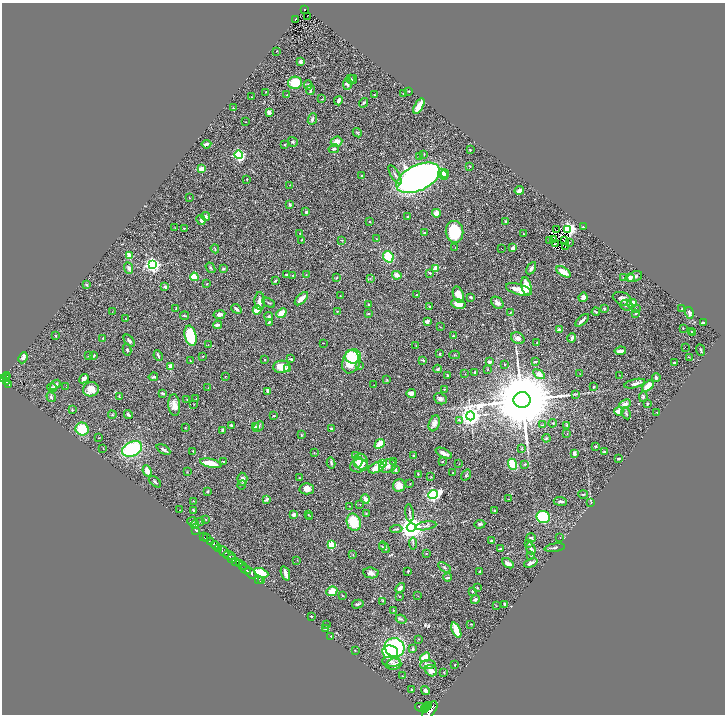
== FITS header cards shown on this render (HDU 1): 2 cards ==
NAXIS1  =                 1446
NAXIS2  =                 1424

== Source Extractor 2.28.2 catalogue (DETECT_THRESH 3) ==
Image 1446 x 1424 px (HDU 1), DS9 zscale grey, zoomed out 1/2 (1 PNG px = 2 x 2 image px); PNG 727 x 716 px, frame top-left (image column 2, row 1423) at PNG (2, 3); each listed source drawn as its Kron ellipse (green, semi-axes under 4 px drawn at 4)
Background 0.605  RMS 0.029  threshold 0.0857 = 3 sigma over >= 5 px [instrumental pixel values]
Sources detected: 441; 41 cannot appear on this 1/2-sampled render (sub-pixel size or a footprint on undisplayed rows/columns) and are neither listed nor drawn; the other 400 listed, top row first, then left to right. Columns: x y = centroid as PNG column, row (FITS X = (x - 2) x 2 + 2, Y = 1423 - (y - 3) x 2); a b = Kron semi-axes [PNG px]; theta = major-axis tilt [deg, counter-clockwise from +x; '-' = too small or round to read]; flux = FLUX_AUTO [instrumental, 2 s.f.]
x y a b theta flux
305 9 3 3 - 97
307 16 2 1 - 6.4
296 19 3 1 - 5.3
276 51 2 1 - 2.5
301 62 3 3 - 20
350 79 4 3 - 9.1
352 80 5 2 - 8
295 83 7 6 - 120
347 84 6 4 89 21
308 85 4 3 - 12
310 90 5 3 - 9.9
409 91 2 2 - 3.2
266 92 2 1 - 1.5
374 94 2 1 - 2.7
403 94 3 3 - 3.4
287 95 4 2 - 5.8
252 97 3 2 - 3.2
322 99 3 2 - 2.4
338 101 5 3 - 21
364 103 5 3 - 7.9
419 106 8 3 61 100
234 108 4 3 - 5.1
269 112 2 2 - 71
312 119 6 3 68 11
246 122 2 2 - 1.9
357 133 5 4 - 6.4
293 142 5 4 - 8.6
337 142 6 5 - 34
206 144 5 2 - 14
285 145 2 2 - 5.4
334 149 5 3 - 9.2
470 150 2 2 - 6
424 154 3 2 - 3.7
238 155 4 3 - 700
419 156 3 2 - 3.2
470 166 3 2 - 2.3
202 169 4 3 - 50
445 173 4 3 - 28
443 174 6 3 -64 28
395 175 11 3 -59 11
362 176 3 2 - 7.2
418 178 23 12 26 3400
247 179 2 2 - 3.2
290 185 2 1 - 1.5
519 190 4 3 - 18
189 198 2 2 - 2.7
290 205 4 2 - 9
306 212 4 3 - 7.4
436 213 4 4 - 37
408 216 2 2 - 10
206 217 4 3 - 11
201 220 5 4 - 13
370 222 2 2 - 5.6
505 222 3 2 - 6.5
583 226 2 1 - 43
175 228 2 2 - 1.7
184 228 2 2 - 3.8
568 229 3 3 - 1500
557 230 2 1 - 0.099
424 232 3 2 - 4.3
455 232 11 8 -82 240
300 233 2 1 - 2.8
523 234 2 1 - 2.5
376 239 2 2 - 2.1
301 240 2 2 - 3
342 240 4 2 - 2.4
549 240 2 1 - 2.5
553 240 3 1 - 2.7
565 241 2 1 - 1.4
570 242 2 1 - 1.4
556 243 2 1 - 1.5
565 247 2 1 - 1.1
455 248 2 2 - 1.9
513 248 3 3 - 34
215 249 4 2 - 3.6
502 249 2 1 - 1.4
130 256 3 2 - 150
388 257 6 5 - 160
153 265 4 4 - 1700
129 268 6 4 -67 16
210 268 6 3 -54 6.8
436 268 2 2 - 110
531 268 7 3 60 14
223 269 3 2 - 6.6
563 272 8 3 -31 80
430 273 3 3 - 5.7
286 275 3 2 - 6.2
306 275 2 1 - 1.6
397 275 4 3 - 42
293 276 2 2 - 5.1
194 277 4 3 - 140
623 277 4 2 - 3.8
634 277 8 5 23 22
337 278 3 2 - 3
370 278 3 2 - 3.9
630 278 4 4 - 28
275 281 3 2 - 5.3
207 284 2 2 - 3.8
86 285 4 3 - 5.5
526 286 9 5 -79 94
165 287 4 3 - 13
519 289 13 5 -16 110
417 295 3 2 - 2.8
458 295 8 5 -70 52
340 296 2 1 - 1.3
471 297 3 2 - 7.5
583 297 5 3 - 36
301 299 8 3 46 41
622 299 10 6 -23 25
260 301 9 5 -88 34
269 303 7 2 -28 5.5
497 303 7 5 -40 22
632 303 5 4 - 72
458 304 7 4 -9 62
369 305 3 2 - 6.8
626 305 6 5 - 20
430 307 3 2 - 12
176 308 4 2 - 2.5
604 308 3 2 - 5.1
236 309 5 2 - 14
636 309 2 2 - 2.1
682 309 2 1 - 1.7
257 310 4 4 - 100
337 311 3 2 - 3.4
112 312 2 2 - 1.8
596 312 4 2 - 5.2
281 313 5 4 - 71
510 313 4 3 - 5.6
636 313 2 2 - 6.4
689 313 6 3 -73 14
368 314 4 3 - 6
219 315 6 3 9 20
184 316 4 2 - 6.5
269 316 4 4 - 8.6
126 319 3 2 - 2.6
582 320 8 3 42 18
427 321 3 3 - 17
269 322 3 2 - 7.6
703 323 4 3 - 6.4
217 325 4 3 - 21
440 327 3 2 - 2.6
683 328 2 2 - 2.3
559 330 3 3 - 18
691 331 2 1 - 1.8
693 332 2 2 - 2.2
55 336 2 2 - 5.4
191 336 10 5 -77 270
453 336 2 2 - 3.1
103 338 3 2 - 4.3
518 338 7 5 -29 26
572 338 4 3 - 15
129 341 7 3 -48 10
537 342 3 2 - 3.5
324 343 2 1 - 2
208 345 2 2 - 2.9
416 346 3 2 - 2.1
685 347 2 1 - 4.7
127 350 6 3 -79 9.6
701 350 6 2 -68 5.9
620 351 6 2 7 26
440 354 4 2 - 3.7
158 355 5 2 - 9.7
455 355 5 2 - 3.7
88 356 3 2 - 2.9
94 356 4 2 - 5.8
203 356 3 2 - 4.4
352 357 7 6 - 90
689 357 4 2 - 2.4
23 358 6 4 65 10
291 359 4 2 - 5.5
265 360 3 2 - 3.3
423 360 3 2 - 7.3
190 361 3 2 - 3.4
352 361 12 8 66 230
489 362 3 2 - 18
535 362 4 2 - 4.3
674 363 2 2 - 6.6
504 364 3 2 - 3.1
170 366 3 3 - 46
359 366 3 2 - 3.5
282 367 8 6 3 87
287 369 2 2 - 48
438 369 4 3 - 7.5
487 369 3 2 - 2.4
475 372 3 2 - 8.1
465 374 3 2 - 1.9
539 374 6 4 -34 35
580 374 3 2 - 1.7
447 375 3 2 - 5.5
619 375 2 2 - 1.8
6 376 4 3 - 320
225 376 2 2 - 1.7
153 377 5 2 - 8.6
656 377 4 3 - 9.8
6 378 4 1 - 240
3 379 3 2 - 430
84 379 5 3 - 22
387 380 3 2 - 4.2
6 382 4 2 - 160
9 384 3 2 - 140
635 384 10 3 14 26
55 385 6 3 41 17
374 385 2 2 - 1.7
648 386 7 3 40 80
52 387 5 3 - 8.4
66 387 2 1 - 1.2
593 387 3 2 - 5
208 388 3 2 - 2.5
91 389 8 7 - 60
444 389 2 2 - 6.3
268 391 4 3 - 22
163 393 3 2 - 10
411 393 5 3 - 32
576 394 4 2 - 4.7
119 396 3 2 - 2.7
51 397 5 3 - 9.9
643 397 5 3 - 7.1
196 399 3 2 - 2.9
440 399 7 5 -24 18
187 400 3 1 - 2
522 400 8 8 - 80000
194 404 2 2 - 1.7
625 404 6 4 27 18
647 404 4 2 - 5.2
174 405 11 6 -85 42
72 410 2 2 - 6
619 411 5 4 - 46
657 412 2 2 - 7.9
626 413 6 3 -63 7.1
112 415 4 2 - 4.2
128 415 5 3 - 11
274 416 3 2 - 6.3
470 416 4 4 - 4000
459 420 4 3 - 6.8
434 423 8 5 70 31
552 423 4 3 - 5.2
231 425 3 3 - 5.7
542 425 3 2 - 4.2
567 425 3 2 - 2.6
255 427 4 4 - 7.8
258 427 6 4 42 15
185 428 2 2 - 2.7
82 429 7 6 - 150
332 429 3 2 - 10
222 430 3 2 - 6.8
567 434 3 2 - 3.2
301 435 3 2 - 5.3
98 438 2 1 - 1.6
546 438 4 4 - 6.8
380 444 5 3 - 88
596 446 3 2 - 9.5
103 448 2 2 - 2.3
522 448 4 2 - 3.2
132 449 10 7 24 560
163 450 7 3 -29 14
193 451 3 2 - 2.8
604 452 4 3 - 6.2
314 453 3 2 - 2.4
444 453 9 3 -25 22
574 453 3 3 - 19
355 456 3 2 - 32
413 456 2 2 - 22
618 459 3 2 - 6
223 461 3 2 - 5.2
358 462 5 4 - 29
361 462 8 7 - 56
393 462 2 1 - 2.7
442 462 2 2 - 4.7
211 463 11 4 -12 92
331 463 5 3 - 11
382 463 3 3 - 300
459 464 3 2 - 2
513 464 6 3 -68 200
525 464 3 2 - 3.8
359 466 9 6 12 26
388 466 9 6 20 22
376 468 8 5 24 76
395 469 4 3 - 8.2
147 471 6 3 -66 34
187 472 3 2 - 2.7
453 472 2 2 - 1.8
418 474 2 2 - 2.4
466 475 6 4 56 8.3
431 477 3 2 - 2.6
299 478 4 2 - 4.6
242 479 6 5 - 21
155 482 7 3 -40 8.3
410 484 2 2 - 1.8
242 485 5 2 - 4.6
399 486 6 6 - 43
307 489 7 6 - 42
207 491 3 3 - 6.1
583 494 5 2 - 4.8
433 495 5 4 - 1200
267 499 4 3 - 12
365 499 5 4 - 26
508 499 3 2 - 2.2
193 501 3 2 - 2.6
560 501 6 3 -8 10
591 502 3 2 - 3.4
360 504 2 2 - 1.8
350 506 2 2 - 2.1
180 510 2 1 - 1.9
193 510 4 2 - 6.4
494 510 2 2 - 7.1
409 513 9 2 -82 7.9
308 514 2 2 - 2.4
366 514 3 3 - 3.5
293 515 2 2 - 58
310 517 4 2 - 4.6
543 517 7 6 - 490
205 519 3 2 - 2.5
192 521 5 3 - 9.2
200 521 3 2 - 3.3
354 522 9 7 -69 140
480 524 5 3 - 10
195 525 4 2 - 3.1
426 526 10 3 9 11
411 527 4 4 - 6000
396 529 6 2 6 6.4
196 530 3 2 - 29
203 537 3 1 - 48
207 537 3 1 - 4.1
560 537 2 2 - 1.7
531 538 5 3 - 6.9
491 541 3 2 - 11
211 542 4 3 - 250
413 543 6 3 -83 8
529 544 3 3 - 3.1
216 545 5 3 - 1000
331 545 3 3 - 250
382 546 3 2 - 3.5
384 547 6 2 -52 5.4
219 548 2 1 - 400
531 548 6 4 -71 13
555 548 10 3 9 9.9
500 549 4 2 - 9
224 552 6 3 -48 2200
426 554 3 2 - 3.8
229 555 6 3 -19 860
353 555 2 2 - 2.6
531 556 3 3 - 4.7
232 559 4 1 - 270
297 560 2 1 - 1.5
236 562 4 3 - 440
240 563 4 3 - 590
508 563 6 3 -30 19
531 563 7 3 24 18
243 565 4 2 - 210
444 567 7 3 -32 10
246 569 6 2 -37 1000
408 571 2 2 - 4.1
480 571 2 2 - 8.1
251 573 6 2 -43 1600
261 573 7 4 -23 120
285 573 7 2 -71 27
371 573 7 5 -9 22
448 577 4 2 - 7.5
258 579 2 1 - 23
261 580 3 1 - 64
400 588 5 3 - 22
477 588 3 2 - 2.4
332 591 6 4 25 79
472 591 3 2 - 5.2
342 595 4 2 - 2.9
400 596 3 2 - 2.3
418 596 2 1 - 1.5
475 599 4 3 - 10
383 601 3 3 - 2.7
358 604 6 2 15 7
505 604 4 2 - 7.9
496 606 2 2 - 2.4
393 610 2 2 - 3.7
311 616 3 2 - 2.7
401 619 5 3 - 8.4
471 624 3 2 - 3.1
326 625 2 2 - 1.9
325 628 3 2 - 4.3
456 630 8 3 -67 110
330 636 2 2 - 2
418 639 3 3 - 3.2
395 648 10 9 - 810
413 649 4 3 - 16
355 650 2 1 - 1.9
390 652 8 6 -7 210
425 657 5 4 - 120
391 662 9 5 -3 24
393 664 8 5 5 20
428 665 8 4 5 26
455 665 2 2 - 2.8
431 671 6 5 - 32
444 672 3 2 - 4.1
403 676 3 2 - 2.7
412 689 3 2 - 4.3
425 691 5 3 - 18
428 706 3 2 - 460
421 707 6 4 -14 2600
426 708 2 2 - 670
424 709 3 2 - 1100
430 710 10 5 54 4400
At the frame edge (FLAGS 8, measured only in part): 1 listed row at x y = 430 710
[41 sub-pixel or undisplayed-footprint detections neither listed nor drawn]